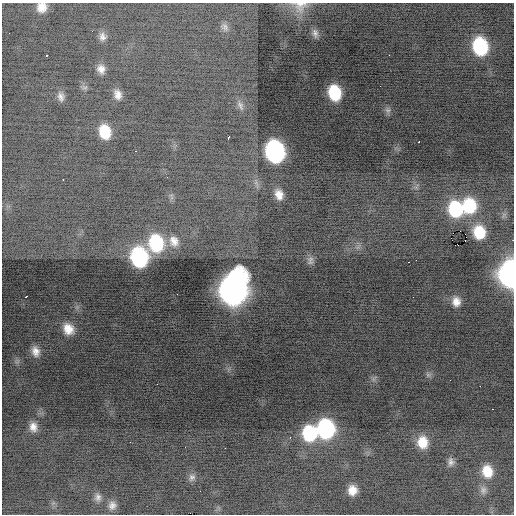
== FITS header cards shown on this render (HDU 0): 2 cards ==
NAXIS1  =                  512 / Axis length
NAXIS2  =                  512 / Axis length

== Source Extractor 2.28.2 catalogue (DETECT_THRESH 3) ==
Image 512 x 512 px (HDU 0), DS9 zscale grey, 1 PNG px = 1 image px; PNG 516 x 516 px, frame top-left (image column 1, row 512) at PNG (2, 3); no overlay
Background -2.36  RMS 1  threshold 3.11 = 3 sigma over >= 5 px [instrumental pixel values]
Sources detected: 61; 1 with non-positive FLUX_AUTO (blend fragments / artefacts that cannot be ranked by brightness) is not listed; the other 60 listed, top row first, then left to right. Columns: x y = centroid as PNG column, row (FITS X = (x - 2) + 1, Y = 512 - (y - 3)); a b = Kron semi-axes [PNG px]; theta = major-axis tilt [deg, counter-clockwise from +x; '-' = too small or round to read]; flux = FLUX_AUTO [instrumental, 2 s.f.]
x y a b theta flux
300 6 23 18 -1 1300
42 7 11 11 - 740
225 27 11 8 -66 270
315 33 12 7 -76 330
102 37 12 9 -85 390
480 46 14 11 -78 5600
47 55 3 2 - 320
389 55 2 2 - 130
101 69 12 10 -76 540
85 87 10 4 1 160
335 93 13 10 -77 3200
118 95 13 9 -73 580
61 97 13 9 -82 400
240 105 15 7 -68 370
388 110 9 8 - 240
105 132 14 11 -75 2300
228 138 4 3 - 380
419 142 3 3 - 380
135 151 3 2 - 73
275 151 15 12 -75 16000
167 177 3 2 - 110
63 179 2 2 - 53
279 194 13 10 -74 740
469 206 17 14 -83 4100
455 209 16 13 -77 5000
460 231 2 2 - 590
479 232 11 10 - 2200
174 241 16 14 -59 950
465 241 2 2 - 74
156 243 16 13 -78 4700
458 245 3 2 - 510
358 247 11 3 55 150
139 257 15 12 -78 9000
310 260 13 9 87 320
416 260 2 2 - 96
409 262 3 2 - 490
510 274 15 10 -89 32000
233 290 20 15 76 53000
177 294 2 2 - 180
26 297 3 2 - 120
456 302 13 11 -83 680
68 329 16 14 -52 1100
35 351 14 10 -73 610
428 375 7 6 - 180
157 384 2 2 - 28
480 386 2 2 - 320
493 409 3 2 - 87
33 427 13 10 -82 590
325 429 14 13 - 10000
309 433 15 13 -86 4500
130 442 2 2 - 100
422 442 15 12 -82 1500
225 448 2 2 - 320
451 462 12 8 89 340
487 471 14 12 -75 1400
192 477 11 9 72 350
352 490 10 9 - 830
483 490 11 8 83 290
98 497 12 9 -84 380
112 505 12 10 76 460
At the frame edge (FLAGS 8, measured only in part): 3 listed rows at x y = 300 6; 42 7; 510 274
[1 non-positive-flux detection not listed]